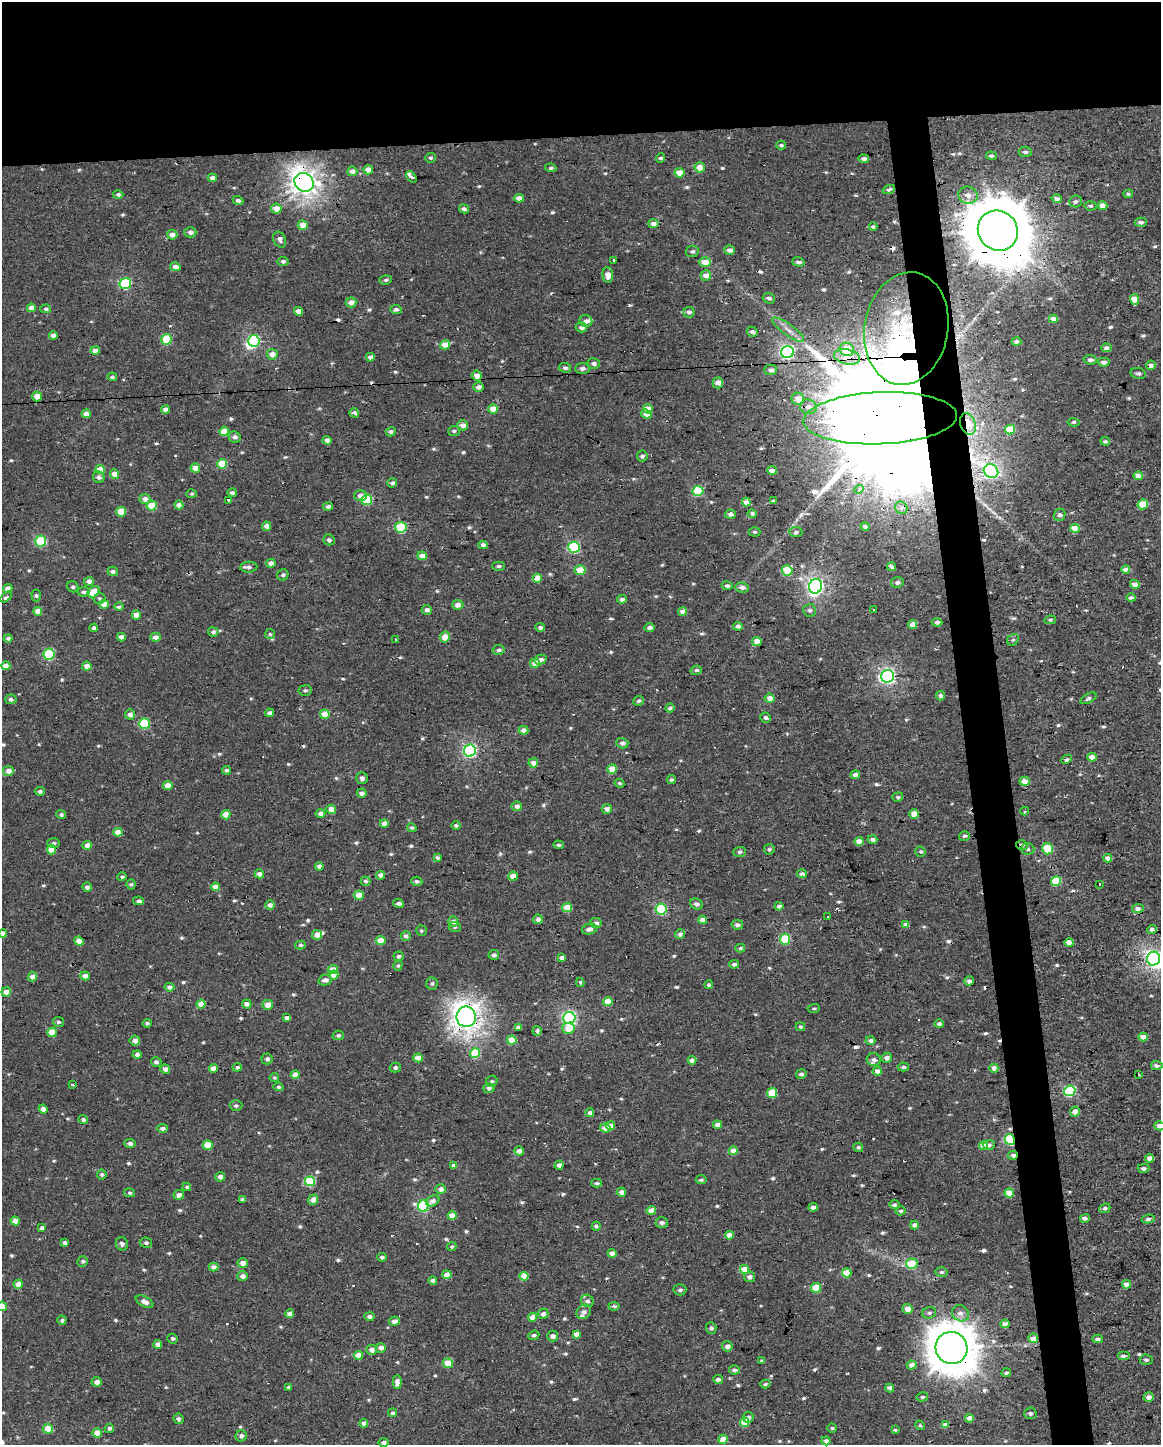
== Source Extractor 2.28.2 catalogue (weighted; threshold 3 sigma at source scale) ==
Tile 2 of 4 x 3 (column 2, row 1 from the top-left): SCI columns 1160-2318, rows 2897-4339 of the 4636 x 4388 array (HDU 1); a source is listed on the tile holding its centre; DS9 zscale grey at full resolution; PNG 1163 x 1447 px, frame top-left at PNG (2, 2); each listed source drawn as its Kron ellipse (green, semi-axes under 4 px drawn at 4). Shown black and unused: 13% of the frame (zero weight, under 2 of 3 exposures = <1% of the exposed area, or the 3 px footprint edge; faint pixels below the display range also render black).
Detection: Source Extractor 2.28.2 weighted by HDU 2 'WHT'; one run over the whole footprint, this tile lists its part. Background -0.00111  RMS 0.003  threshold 0.0136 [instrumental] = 3 sigma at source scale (4.5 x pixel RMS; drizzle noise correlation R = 1.50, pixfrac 1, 0.0396/0.0396 arcsec/px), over >= 5 px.
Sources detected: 668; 3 inside a brighter object's white glare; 27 cosmic-ray / hot-pixel residue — neither listed nor drawn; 7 inside a brighter listed object's ellipse — not listed separately; of the other 631, all 500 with FLUX_AUTO >= 0.481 (the completeness limit of this list) listed and drawn (131 fainter detections not listed), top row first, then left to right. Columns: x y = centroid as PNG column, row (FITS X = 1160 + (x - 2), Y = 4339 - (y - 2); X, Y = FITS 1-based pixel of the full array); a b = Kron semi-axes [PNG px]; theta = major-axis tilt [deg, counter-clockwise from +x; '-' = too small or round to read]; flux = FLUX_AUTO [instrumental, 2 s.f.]
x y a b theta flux
781 145 5 4 - 0.54
1025 152 6 5 - 0.81
991 156 5 3 - 0.69
430 158 5 5 - 0.55
660 158 4 4 - 0.63
864 159 5 4 - 1.1
700 167 5 5 - 3.1
551 168 6 4 -8 0.53
368 170 5 4 - 2.9
352 171 5 5 - 1.7
679 173 5 4 - 3.9
411 177 6 3 -47 3
212 178 4 4 - 1.7
304 182 10 9 - 210
889 189 6 4 24 0.74
1128 194 5 4 - 0.48
118 195 5 4 - 0.64
968 195 9 8 - 2
519 198 5 4 - 1.8
1057 199 5 4 - 1.3
238 200 5 4 - 0.86
1075 201 6 6 - 0.85
1090 206 6 4 4 0.57
1103 206 4 4 - 2.7
276 209 5 5 - 2.8
464 209 5 4 - 0.95
1141 222 6 4 -1 0.86
653 224 5 4 - 1.6
303 225 5 5 - 3.5
873 227 4 4 - 0.57
998 231 21 19 -45 2600
190 232 6 5 - 1.3
172 235 5 5 - 1.8
280 240 8 6 -63 1.1
729 250 5 4 - 1.4
692 251 6 5 - 0.79
613 260 4 3 - 0.75
283 261 5 4 - 0.74
705 262 5 4 - 3.9
798 262 6 4 -16 0.84
175 267 5 4 - 1.6
608 275 8 5 -86 2.1
706 275 5 5 - 2.4
385 280 6 4 17 0.65
125 284 5 5 - 24
769 298 6 5 - 0.89
1134 299 5 4 - 4.3
351 302 5 5 - 2
31 308 4 4 - 2.3
46 309 5 4 - 0.64
396 309 6 4 -6 0.75
298 311 4 4 - 2
689 312 6 5 - 0.89
1053 319 4 4 - 2.4
586 321 6 6 - 1.1
581 327 6 5 - 1.3
906 328 56 42 80 36
788 330 19 5 -36 2.3
752 332 5 4 - 0.97
53 336 4 4 - 1.7
167 339 5 5 - 12
254 341 6 5 - 31
1016 342 5 4 - 1
445 345 5 4 - 4.2
1106 348 5 4 - 1.1
847 349 7 6 - 6.9
95 351 5 4 - 2.4
787 352 6 6 - 65
272 354 5 5 - 2.2
370 357 4 4 - 1.2
847 357 13 7 -13 3.2
1090 360 6 5 - 0.96
1104 362 6 4 -2 1.3
594 364 6 5 - 1.1
1151 365 5 5 - 1.5
565 368 6 4 -7 0.76
582 368 7 5 4 0.99
771 370 6 5 - 1.1
1138 373 8 5 -10 0.74
477 375 5 5 - 2.3
112 377 5 4 - 0.62
718 383 5 5 - 2.2
479 387 5 4 - 1.4
37 396 5 5 - 3
798 399 6 6 - 2.7
808 407 8 7 - 1.6
165 409 4 4 - 1.7
493 409 5 4 - 3.8
648 409 5 4 - 4.4
354 413 5 4 - 1.2
86 414 4 4 - 2.6
646 414 5 4 - 1.6
880 418 77 26 2 34000
1074 422 6 4 -8 0.54
968 424 11 7 -75 3.9
462 425 5 5 - 1.9
1010 429 5 4 - 6.1
224 431 4 4 - 4.6
454 431 6 5 - 0.6
391 432 5 4 - 0.75
235 437 6 5 - 0.97
327 440 4 4 - 1.5
1105 441 5 4 - 0.6
642 456 5 5 - 0.7
222 464 5 5 - 8.3
195 468 4 4 - 3.7
100 469 5 4 - 4.8
772 470 5 3 - 1.8
991 471 7 6 - 68
114 474 5 4 - 3
1138 476 4 4 - 2.4
99 477 6 5 - 0.84
392 483 5 4 - 0.8
859 489 5 3 - 3
698 491 5 5 - 16
232 493 5 4 - 0.82
192 494 5 4 - 0.5
360 496 6 5 - 1.7
145 499 5 5 - 1.5
228 500 3 3 - 2.1
367 500 5 5 - 14
773 501 4 3 - 0.52
746 502 4 4 - 4
1143 504 5 5 - 6.4
179 505 4 4 - 2.3
152 506 5 4 - 7.1
328 506 5 4 - 1
901 508 6 6 - 0.99
121 512 5 5 - 5.2
730 514 5 4 - 1
752 514 4 4 - 1.1
1060 515 6 5 - 0.95
266 526 4 4 - 1.8
401 527 5 5 - 16
865 527 5 4 - 1
1075 528 5 4 - 4.2
754 532 6 4 0 0.49
796 532 6 5 - 0.76
329 540 6 5 - 0.87
41 541 5 5 - 19
483 545 4 4 - 1.1
574 547 6 5 - 31
422 556 5 4 - 2.1
271 563 5 4 - 1.6
499 566 6 4 1 0.62
249 567 8 5 4 1
891 567 4 3 - 2.1
1126 569 4 4 - 2.3
580 570 5 5 - 4.8
787 570 5 5 - 9.3
113 571 5 4 - 0.77
283 575 6 5 - 0.68
537 578 4 4 - 5.4
89 581 5 4 - 1.6
897 582 6 5 - 0.81
1135 584 5 4 - 2.3
727 586 5 4 - 0.78
815 586 7 6 - 85
73 587 6 5 - 0.64
742 587 7 5 -7 1.3
8 589 5 4 - 2.4
84 592 6 5 - 0.76
94 592 6 5 - 4.9
36 596 6 4 -88 0.55
6 597 7 4 40 0.88
1131 597 5 4 - 0.67
99 598 6 5 - 0.54
622 599 5 4 - 0.99
104 604 5 4 - 3.9
458 605 5 5 - 1.9
119 607 5 4 - 0.92
427 610 5 5 - 1.2
809 610 6 6 - 0.76
874 610 3 3 - 0.92
38 611 4 4 - 3.4
682 612 4 4 - 2.1
136 615 4 4 - 2.6
1050 620 6 4 8 0.51
937 622 5 4 - 1
913 624 4 4 - 2.8
738 626 5 4 - 0.9
540 627 5 4 - 0.85
94 628 4 4 - 0.82
649 628 5 4 - 1
213 632 5 4 - 0.87
270 634 5 5 - 0.55
121 637 4 4 - 2
155 637 5 4 - 1.4
445 637 5 5 - 3.4
8 638 4 4 - 0.89
395 640 3 3 - 0.95
1013 640 6 5 - 0.58
757 641 5 4 - 3.3
498 650 6 5 - 0.88
49 654 5 5 - 17
540 660 6 5 - 1
535 663 5 4 - 3.4
6 666 4 4 - 2.7
87 666 5 4 - 2.8
696 670 5 4 - 0.8
887 676 6 6 - 68
305 690 6 5 - 0.61
941 696 4 4 - 1.2
770 698 5 4 - 2.6
1088 698 9 4 29 0.73
11 699 5 5 - 1
639 701 5 4 - 0.76
670 708 5 3 - 0.81
270 713 4 4 - 1
130 714 5 5 - 1.5
325 714 5 4 - 4.5
765 718 5 5 - 0.71
144 724 5 5 - 16
523 730 5 4 - 1.9
622 743 6 5 - 1.2
470 751 6 6 - 51
1092 757 5 4 - 2.2
1066 759 6 4 24 0.83
533 763 4 4 - 1.9
612 769 5 4 - 5.6
226 770 4 4 - 0.67
8 771 5 5 - 1.9
855 775 5 4 - 1.5
362 778 6 5 - 0.95
671 779 4 4 - 0.72
1025 781 5 4 - 2.7
619 783 5 4 - 0.53
168 785 4 4 - 2.8
40 791 5 4 - 0.76
362 793 5 4 - 1.3
898 797 5 4 - 0.49
517 806 5 4 - 1.5
331 809 5 4 - 2.4
607 809 5 5 - 1.7
1025 811 4 3 - 0.51
321 813 5 4 - 1.6
914 814 5 4 - 5.6
61 815 5 4 - 0.73
226 815 5 4 - 3.7
384 823 4 4 - 2.1
456 825 4 4 - 0.62
412 828 5 4 - 0.5
118 832 4 4 - 3.5
964 836 5 4 - 0.54
873 840 5 4 - 1.1
859 841 4 4 - 2.7
54 843 6 5 - 0.62
87 845 4 4 - 2.1
559 845 5 4 - 0.66
1022 845 6 5 - 0.83
51 849 5 4 - 5.3
769 849 5 5 - 0.57
1028 849 6 5 - 0.62
1048 849 6 5 - 8.6
739 852 6 5 - 0.64
921 852 5 5 - 0.51
437 858 4 3 - 0.93
1108 858 4 4 - 1.7
319 866 4 4 - 1.2
259 874 5 4 - 1.6
802 874 5 4 - 1.1
380 875 4 4 - 1.9
513 876 5 4 - 2.5
122 877 5 4 - 0.51
365 881 5 4 - 0.72
417 881 6 4 -4 0.75
1056 881 5 4 - 8.3
131 884 5 4 - 0.53
1099 884 3 2 - 0.6
87 887 4 4 - 1.2
215 887 4 4 - 2.1
359 895 5 4 - 3.4
139 901 5 4 - 0.82
399 903 5 4 - 1
696 904 6 5 - 1.1
270 905 5 4 - 1.3
779 906 4 4 - 1.5
567 908 5 4 - 6.2
1138 908 6 4 4 1.2
661 909 5 5 - 18
828 916 3 3 - 0.9
538 919 5 4 - 1.3
703 920 4 4 - 2.5
453 921 5 5 - 1.5
596 923 6 5 - 0.85
737 925 6 5 - 0.9
906 925 4 4 - 2
455 927 6 5 - 0.52
589 929 8 5 14 1.3
1152 929 5 4 - 1.2
421 931 5 5 - 0.5
3 933 4 4 - 1.6
680 934 5 5 - 1.1
317 935 5 4 - 2.2
406 936 5 5 - 0.93
785 939 5 5 - 14
79 941 5 4 - 3.3
381 941 4 4 - 4.5
1069 943 5 4 - 1.8
300 945 5 4 - 0.54
740 948 5 3 - 0.67
494 955 5 4 - 0.87
398 956 5 5 - 0.61
561 958 4 4 - 1.2
1153 959 7 6 - 73
734 964 5 4 - 0.84
398 966 5 4 - 0.5
333 970 5 4 - 3.1
334 975 4 4 - 3.3
85 976 5 4 - 1.8
33 977 5 4 - 1.9
325 980 6 5 - 1.2
969 981 5 4 - 0.85
580 982 4 3 - 0.5
432 983 6 6 - 0.65
709 985 4 4 - 0.61
169 987 5 4 - 1.3
6 992 5 4 - 2.7
608 1002 5 4 - 6.1
201 1004 4 4 - 3.7
247 1004 5 4 - 1.4
268 1005 5 5 - 2.3
814 1009 6 4 1 0.5
466 1017 10 9 - 250
287 1018 4 4 - 1.1
569 1018 6 6 - 51
58 1022 5 5 - 0.6
147 1023 4 4 - 0.66
939 1024 5 4 - 0.92
518 1027 4 4 - 0.95
800 1027 5 4 - 0.5
568 1028 6 5 - 4.3
537 1031 5 4 - 1.1
52 1032 5 4 - 4.9
338 1035 5 5 - 0.71
1143 1037 4 4 - 2.4
135 1040 5 5 - 2
512 1040 4 4 - 5.1
870 1041 5 4 - 1.1
475 1053 5 5 - 11
137 1054 4 4 - 0.93
418 1058 4 4 - 3.3
886 1058 5 5 - 1.4
267 1059 5 5 - 0.83
692 1060 4 4 - 1.6
874 1060 7 6 - 1
156 1062 5 5 - 0.8
1157 1065 6 4 -7 0.96
237 1067 5 4 - 0.78
395 1067 5 5 - 0.72
903 1067 5 4 - 0.68
213 1068 4 4 - 2.2
994 1068 4 4 - 2
165 1069 5 4 - 1.5
877 1071 5 4 - 1.5
801 1074 5 5 - 0.77
1138 1074 3 3 - 3.3
295 1075 4 4 - 4.2
274 1078 4 4 - 0.52
492 1081 6 5 - 0.64
72 1085 4 3 - 1.6
278 1087 5 4 - 0.55
489 1088 6 5 - 0.91
1070 1091 5 5 - 27
772 1093 5 5 - 7.1
236 1105 6 5 - 0.68
43 1109 4 4 - 1.6
1075 1112 5 5 - 1.5
590 1113 4 4 - 1.4
83 1120 4 4 - 0.73
717 1125 4 4 - 1.6
611 1126 4 4 - 2.4
1159 1126 5 4 - 1.4
162 1128 5 4 - 0.93
605 1128 5 4 - 2.6
1010 1139 5 5 - 22
130 1143 5 4 - 1.1
208 1145 5 4 - 4.6
989 1145 6 4 18 0.74
983 1146 4 4 - 3.9
858 1147 5 4 - 0.59
519 1151 5 4 - 1.6
733 1151 4 4 - 3
1013 1155 5 4 - 0.75
1149 1158 4 4 - 1.6
559 1165 4 4 - 1.6
454 1166 4 4 - 1.4
1144 1168 6 4 1 1
102 1174 5 5 - 0.62
220 1177 5 5 - 1.3
701 1180 5 4 - 0.77
310 1181 5 5 - 17
597 1183 5 4 - 0.56
187 1187 4 3 - 0.49
441 1189 5 5 - 1.7
621 1192 4 4 - 1.7
130 1193 5 4 - 0.5
1009 1193 4 4 - 6.5
179 1195 5 5 - 1.5
243 1199 4 4 - 0.71
313 1200 5 5 - 2.3
433 1201 7 5 30 1.4
894 1205 5 4 - 0.71
423 1206 6 5 - 24
813 1207 5 4 - 1
1105 1208 5 4 - 0.69
651 1210 4 4 - 3.4
901 1211 5 4 - 0.55
452 1216 4 4 - 3.3
1085 1218 5 4 - 0.97
1148 1219 6 4 10 0.7
15 1221 4 4 - 2.8
662 1223 6 5 - 1.1
914 1225 4 4 - 1.6
596 1226 4 4 - 0.71
42 1228 4 4 - 0.93
729 1235 4 4 - 2.6
65 1243 4 4 - 1
146 1243 6 5 - 0.78
122 1244 7 6 - 0.86
452 1246 5 4 - 0.5
612 1253 4 4 - 2.2
382 1257 5 4 - 0.76
83 1261 5 5 - 0.59
243 1263 5 5 - 2.1
912 1264 5 5 - 7.2
214 1267 5 4 - 1.5
744 1269 4 4 - 4.7
941 1272 6 4 3 0.54
847 1273 4 4 - 6.7
447 1275 5 4 - 3.4
243 1276 5 5 - 1.4
524 1276 4 4 - 5.2
750 1277 5 5 - 1.1
433 1280 4 3 - 1.2
18 1284 5 4 - 2.6
1127 1284 4 4 - 2.5
816 1288 5 5 - 8.2
680 1290 6 5 - 0.79
587 1301 6 6 - 0.94
144 1302 9 5 -28 1.6
2 1306 5 4 - 3
614 1306 5 4 - 0.73
908 1309 5 5 - 2.1
584 1312 8 6 46 1.1
929 1313 7 6 - 0.79
960 1313 9 7 -36 1.6
290 1314 4 4 - 2
543 1314 5 5 - 1.2
369 1317 5 4 - 0.97
533 1317 4 4 - 3
62 1320 5 4 - 0.66
394 1321 5 4 - 1.8
1005 1324 4 4 - 2.3
711 1328 6 5 - 0.81
576 1334 4 4 - 1.6
534 1335 5 4 - 0.71
553 1336 6 5 - 1.5
1033 1338 5 5 - 3.3
172 1339 5 5 - 0.57
1098 1339 5 4 - 0.78
158 1344 4 4 - 1.8
727 1346 5 5 - 1.6
381 1348 5 5 - 1.5
951 1348 16 15 - 860
372 1350 5 5 - 1.7
358 1355 4 4 - 4.2
1123 1356 6 4 0 0.81
1146 1360 6 5 - 0.72
762 1361 4 3 - 0.53
448 1363 5 5 - 4.6
912 1365 5 4 - 2.4
734 1370 5 4 - 0.89
1006 1373 5 4 - 0.65
718 1379 5 4 - 1.1
96 1382 5 5 - 1.7
397 1382 7 4 87 2
765 1384 5 4 - 0.5
288 1387 4 4 - 0.79
890 1388 4 4 - 1.3
922 1397 6 4 15 0.54
1149 1397 5 5 - 1.5
393 1413 4 4 - 0.58
1030 1413 6 6 - 0.78
748 1417 5 5 - 1
969 1418 4 4 - 2.7
178 1419 5 5 - 0.91
745 1422 5 4 - 5.4
364 1423 4 4 - 1.7
920 1425 5 4 - 0.5
945 1425 4 4 - 2.4
109 1428 5 4 - 0.72
832 1428 4 4 - 0.51
48 1429 5 5 - 6.2
895 1430 3 3 - 2.2
97 1433 4 4 - 3.8
241 1436 6 5 - 1
723 1439 5 4 - 4.4
826 1441 4 4 - 1.1
384 1442 5 4 - 1.1
Overlapping masked pixels (flux is a lower limit): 17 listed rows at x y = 304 182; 998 231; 906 328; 880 418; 968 424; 991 471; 859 489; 11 699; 1022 845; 513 876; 779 906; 466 1017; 1010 1139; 1013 1155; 310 1181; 1009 1193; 951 1348
Isophote crosses this tile's border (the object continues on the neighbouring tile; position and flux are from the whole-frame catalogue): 4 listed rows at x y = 3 933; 1153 959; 1159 1126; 2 1306